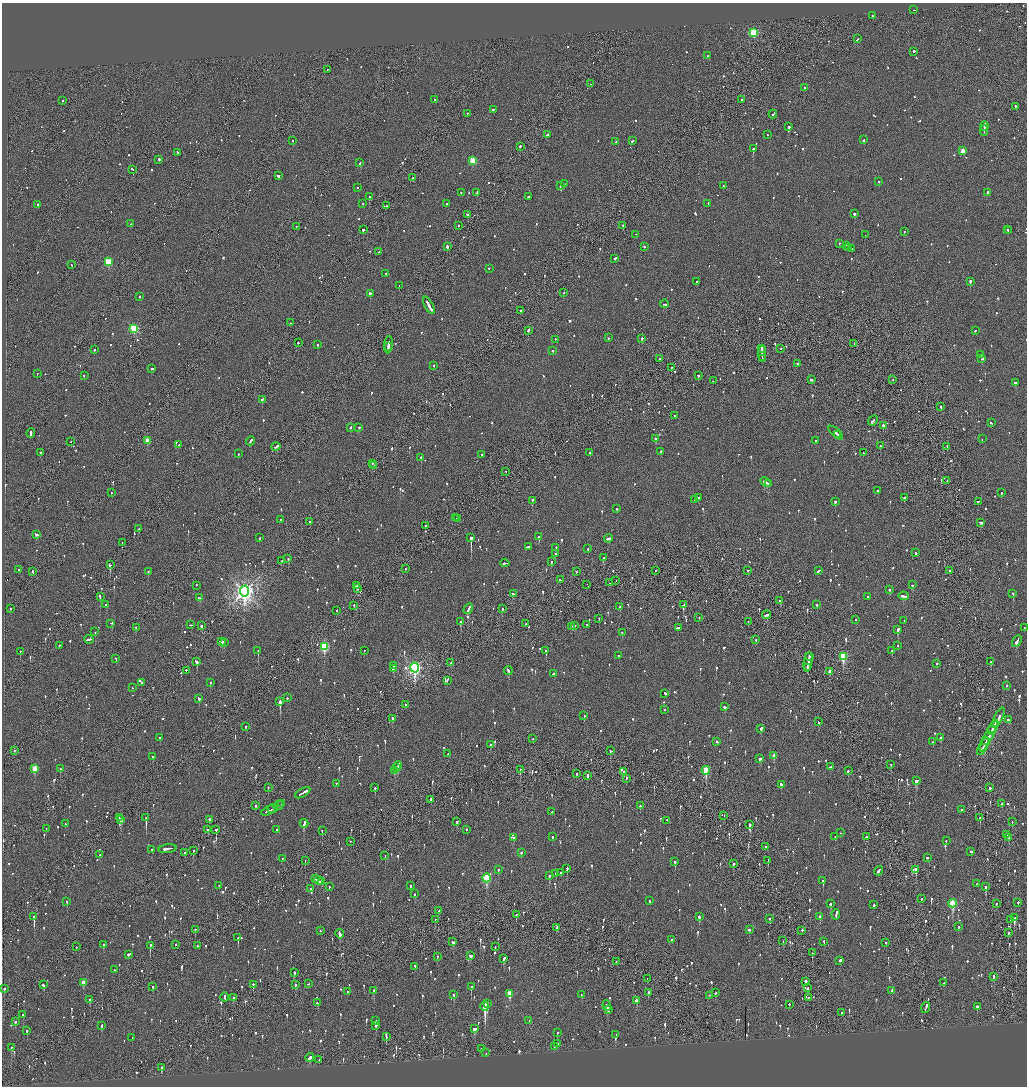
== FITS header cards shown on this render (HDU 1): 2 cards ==
NAXIS1  =                 2050
NAXIS2  =                 2168

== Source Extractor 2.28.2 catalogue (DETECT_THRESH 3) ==
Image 2050 x 2168 px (HDU 1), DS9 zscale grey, zoomed out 1/2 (1 PNG px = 2 x 2 image px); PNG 1029 x 1088 px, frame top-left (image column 2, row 2168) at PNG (2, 3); each listed source drawn as its Kron ellipse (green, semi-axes under 4 px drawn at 4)
Background -0.0838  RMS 0.076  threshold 0.229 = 3 sigma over >= 5 px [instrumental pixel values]
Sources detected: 1523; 57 cannot appear on this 1/2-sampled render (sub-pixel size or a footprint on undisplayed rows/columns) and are neither listed nor drawn; of the other 1466, the 500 brightest by FLUX_AUTO listed and drawn (966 fainter detections omitted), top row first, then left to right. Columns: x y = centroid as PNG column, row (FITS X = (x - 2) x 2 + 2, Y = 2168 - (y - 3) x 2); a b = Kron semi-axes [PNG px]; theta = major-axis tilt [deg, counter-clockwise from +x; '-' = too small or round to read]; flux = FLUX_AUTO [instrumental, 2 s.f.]
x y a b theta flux
914 10 2 2 - 180
872 16 2 1 - 67
753 33 3 3 - 1200
857 39 3 2 - 130
914 52 2 2 - 260
708 56 2 2 - 120
327 70 2 2 - 92
590 84 2 1 - 93
805 88 2 2 - 600
435 100 2 2 - 86
742 100 2 2 - 170
62 101 2 2 - 100
1015 107 2 2 - 230
493 110 3 2 - 87
467 114 2 2 - 60
773 115 4 2 - 330
984 126 4 2 - 190
789 127 2 2 - 1200
984 131 5 2 - 200
547 135 2 2 - 100
767 135 2 2 - 65
864 140 3 2 - 110
293 141 2 2 - 90
632 141 2 2 - 140
616 142 2 2 - 110
520 147 2 2 - 380
753 149 2 2 - 1600
963 151 3 3 - 250
177 153 2 2 - 93
159 160 2 2 - 120
473 161 3 3 - 630
360 163 2 2 - 75
132 170 3 2 - 87
278 176 3 2 - 440
412 178 2 1 - 63
879 182 2 2 - 160
564 184 2 2 - 62
561 186 3 2 - 98
723 186 2 2 - 69
357 188 2 2 - 120
461 193 2 1 - 120
477 193 3 2 - 370
987 193 3 2 - 220
369 197 2 2 - 940
528 197 2 2 - 72
363 204 2 2 - 130
447 204 3 2 - 150
708 204 2 2 - 61
38 205 2 2 - 64
386 206 2 1 - 90
854 214 2 2 - 380
467 215 3 2 - 110
131 224 2 2 - 130
458 226 2 2 - 140
623 226 2 2 - 220
296 227 2 1 - 87
363 230 2 2 - 480
1007 230 2 1 - 77
1008 231 2 2 - 70
904 232 2 2 - 99
636 235 2 2 - 110
865 235 2 1 - 130
839 244 2 2 - 64
847 246 2 1 - 63
447 247 2 2 - 320
644 247 2 2 - 120
849 248 2 2 - 170
852 249 2 1 - 74
379 252 2 2 - 66
615 259 3 2 - 140
108 262 3 3 - 850
71 265 2 2 - 160
489 269 2 2 - 110
386 274 2 2 - 65
697 282 2 2 - 79
970 282 2 2 - 930
399 286 2 1 - 89
564 293 2 2 - 64
370 294 2 2 - 660
139 297 2 2 - 230
664 304 4 2 - 220
429 306 9 2 -61 540
520 311 2 1 - 120
290 323 2 1 - 120
134 329 3 3 - 1200
528 331 2 2 - 200
975 331 2 2 - 70
608 338 2 2 - 99
642 339 2 2 - 320
555 340 2 2 - 100
298 343 2 2 - 160
854 344 2 2 - 95
317 345 2 2 - 190
388 345 8 2 84 390
388 347 4 2 - 230
762 349 3 2 - 210
781 349 2 1 - 69
94 350 2 2 - 150
553 351 2 2 - 120
762 354 7 1 90 460
981 355 2 2 - 64
660 359 2 2 - 76
762 359 2 1 - 100
982 359 3 2 - 150
797 364 2 2 - 99
434 366 2 2 - 110
671 368 2 2 - 61
151 369 3 1 - 150
37 374 2 2 - 64
84 376 2 2 - 69
698 376 2 2 - 82
811 380 3 2 - 87
893 380 2 2 - 92
713 381 2 2 - 96
1015 383 2 2 - 310
262 400 3 2 - 170
941 407 2 2 - 130
674 416 2 2 - 94
873 421 5 2 - 160
991 423 3 2 - 76
883 426 3 2 - 420
351 428 3 2 - 69
359 428 2 2 - 62
836 433 9 2 -41 240
31 434 4 2 - 330
838 435 3 1 - 170
655 439 2 2 - 190
982 439 2 1 - 120
147 441 3 3 - 310
250 441 5 2 - 170
816 441 3 2 - 130
71 442 2 1 - 68
179 445 2 2 - 120
880 446 2 2 - 200
276 447 4 2 - 170
947 447 3 2 - 85
660 452 2 2 - 450
41 453 2 2 - 95
589 453 2 2 - 70
863 453 2 1 - 180
238 454 2 2 - 67
482 455 2 2 - 99
421 458 2 2 - 210
372 464 2 1 - 270
374 466 2 1 - 65
506 472 2 1 - 77
947 481 2 1 - 140
766 482 6 2 -29 280
769 484 2 2 - 110
878 491 2 2 - 250
111 493 2 1 - 63
1001 493 2 2 - 78
698 498 2 2 - 310
904 498 3 2 - 160
695 500 2 2 - 61
532 501 2 2 - 120
835 502 2 2 - 170
978 502 2 2 - 84
617 509 2 2 - 120
456 518 2 1 - 60
458 519 2 1 - 280
281 520 2 2 - 91
310 522 2 1 - 160
981 523 3 2 - 120
425 526 2 2 - 93
139 529 3 2 - 99
36 535 3 2 - 92
539 537 2 2 - 270
260 538 2 2 - 160
471 538 3 2 - 5100
608 539 5 2 - 150
122 543 2 1 - 70
528 547 4 2 - 190
556 548 2 2 - 120
588 549 2 2 - 110
916 553 3 2 - 110
555 554 2 2 - 92
604 558 3 2 - 440
288 559 2 2 - 140
282 561 2 2 - 250
551 562 2 2 - 170
505 563 4 2 - 170
110 565 3 2 - 320
405 569 2 1 - 70
18 570 2 2 - 73
655 571 2 2 - 64
748 571 2 2 - 74
819 571 4 2 - 120
950 571 2 2 - 140
32 572 3 1 - 100
148 572 2 2 - 71
576 572 2 1 - 160
560 580 2 2 - 75
616 581 2 2 - 110
610 583 2 2 - 67
587 585 2 1 - 82
912 585 2 2 - 70
196 586 2 2 - 77
356 586 4 2 - 180
357 589 2 2 - 280
889 590 2 2 - 130
245 591 5 4 - 9100
513 594 3 2 - 170
1013 594 3 2 - 100
904 596 5 2 - 240
100 597 3 2 - 280
868 597 2 2 - 76
199 598 3 2 - 140
780 601 2 2 - 69
106 605 2 2 - 120
683 605 3 2 - 240
817 605 2 2 - 98
354 606 2 2 - 70
620 607 2 2 - 110
11 609 2 2 - 64
468 609 6 2 61 210
502 609 2 2 - 180
336 611 2 2 - 87
766 615 4 2 - 140
699 618 2 2 - 60
599 619 2 1 - 92
856 620 2 2 - 140
904 621 2 2 - 97
460 622 2 2 - 370
748 622 2 2 - 79
111 623 3 2 - 81
526 624 2 1 - 150
191 625 2 1 - 200
586 625 2 2 - 68
202 626 2 2 - 140
574 626 3 1 - 150
571 627 3 2 - 150
136 628 3 2 - 81
678 628 3 2 - 180
1024 628 2 2 - 80
898 630 3 2 - 500
95 632 2 2 - 120
622 633 2 2 - 62
89 640 4 2 - 180
756 640 2 2 - 65
1017 641 6 2 60 240
222 642 4 2 - 310
224 643 2 2 - 72
59 646 2 2 - 75
898 646 2 2 - 120
324 647 4 3 - 1300
258 651 2 2 - 450
364 651 2 2 - 110
546 651 2 2 - 390
892 651 2 2 - 120
20 652 2 2 - 110
619 656 2 2 - 75
809 657 3 2 - 190
843 657 4 3 - 930
116 659 2 1 - 160
197 662 4 2 - 220
991 662 3 2 - 82
451 663 2 2 - 200
808 663 10 2 81 510
937 664 2 2 - 64
394 666 2 2 - 110
415 668 5 4 - 3900
807 668 2 1 - 120
393 669 2 2 - 130
186 671 2 2 - 180
508 671 4 2 - 210
830 672 3 2 - 140
554 674 3 2 - 120
447 681 3 2 - 270
141 683 2 2 - 67
210 683 2 2 - 76
1006 686 2 2 - 77
133 688 2 2 - 86
665 694 2 2 - 120
287 698 2 2 - 120
199 699 3 2 - 110
280 702 4 2 - 1000
405 705 2 2 - 160
725 707 3 2 - 99
664 710 2 2 - 68
584 716 2 2 - 77
998 718 11 2 64 320
392 719 3 2 - 110
1008 720 3 2 - 90
818 722 2 2 - 91
246 727 2 2 - 120
993 727 7 2 59 370
761 729 3 2 - 170
991 731 4 2 - 230
989 736 17 2 62 480
160 738 2 2 - 76
941 738 3 2 - 81
533 739 2 2 - 62
986 741 4 1 - 200
717 742 2 2 - 77
933 742 2 2 - 64
491 745 2 1 - 280
983 747 9 2 61 430
14 751 2 2 - 120
610 751 3 2 - 59
448 754 2 2 - 74
774 756 3 2 - 140
153 757 2 2 - 110
760 759 3 2 - 280
891 765 2 1 - 190
398 766 4 2 - 260
831 767 3 2 - 140
396 768 3 2 - 210
34 769 4 3 - 340
60 769 2 2 - 160
520 770 3 2 - 150
395 771 3 2 - 140
706 771 4 3 - 770
848 771 2 2 - 140
624 772 3 2 - 180
576 774 2 2 - 65
587 776 3 2 - 430
626 779 3 1 - 240
916 781 3 3 - 320
336 784 2 2 - 86
781 785 3 2 - 200
268 788 2 2 - 81
375 788 2 2 - 290
990 788 2 2 - 120
303 793 8 2 30 420
430 800 3 2 - 170
282 804 3 1 - 120
1002 804 2 2 - 76
255 806 2 2 - 120
278 806 5 2 - 230
640 806 2 2 - 140
272 809 5 1 - 240
961 810 2 2 - 140
269 811 8 2 25 390
552 812 2 2 - 68
724 816 2 2 - 64
119 818 2 2 - 98
146 818 3 2 - 1100
980 818 2 2 - 81
121 820 3 2 - 240
209 820 2 2 - 350
667 820 2 1 - 65
457 822 3 2 - 83
1012 822 2 1 - 64
65 824 2 2 - 110
304 824 4 2 - 280
750 825 3 2 - 1900
46 829 2 1 - 79
208 830 2 2 - 130
216 830 2 1 - 1000
277 830 2 2 - 77
466 830 2 2 - 86
322 831 2 2 - 76
840 833 2 2 - 290
1007 835 3 1 - 240
552 837 2 2 - 86
835 837 2 2 - 63
866 837 2 2 - 120
514 838 2 2 - 73
1009 838 2 2 - 120
946 841 2 2 - 140
350 842 2 1 - 230
765 847 2 2 - 170
168 849 9 2 7 340
152 850 2 2 - 110
193 851 3 2 - 97
971 852 2 2 - 390
185 853 2 2 - 71
521 853 2 2 - 76
100 855 2 2 - 92
385 856 2 2 - 62
927 858 2 2 - 130
282 859 2 2 - 77
305 861 2 1 - 67
768 861 4 2 - 90
675 862 3 2 - 150
733 864 2 2 - 170
567 869 2 2 - 120
498 870 2 2 - 340
916 870 3 2 - 250
878 871 5 2 - 380
560 873 2 2 - 72
556 874 2 2 - 63
549 876 3 2 - 180
486 878 4 3 - 1100
316 879 3 1 - 98
319 881 5 2 - 140
823 881 3 2 - 250
321 882 3 2 - 130
977 884 2 1 - 110
219 886 2 1 - 110
410 886 3 2 - 99
329 887 2 2 - 120
986 887 3 2 - 410
310 889 2 2 - 65
415 894 3 2 - 190
921 899 2 2 - 140
649 901 3 2 - 140
67 902 2 2 - 63
1018 903 2 2 - 140
831 904 4 2 - 97
952 904 4 3 - 840
996 904 2 2 - 160
874 905 2 2 - 84
439 911 2 1 - 160
516 915 3 2 - 130
836 915 5 2 - 230
34 917 3 2 - 990
699 917 3 2 - 120
820 917 3 2 - 92
1014 918 3 2 - 250
769 919 2 1 - 81
435 920 2 2 - 95
1010 920 2 2 - 75
958 927 2 2 - 68
557 928 3 2 - 74
195 930 3 2 - 69
749 930 2 2 - 270
802 930 2 2 - 120
320 931 2 2 - 76
1008 933 2 2 - 89
340 934 5 2 - 250
238 938 3 2 - 310
671 940 2 2 - 120
783 941 2 1 - 62
453 942 3 2 - 190
824 942 3 1 - 89
886 943 2 2 - 80
103 945 3 2 - 79
176 945 2 1 - 150
150 946 3 2 - 220
197 946 2 2 - 77
76 947 2 1 - 160
495 947 2 2 - 70
812 953 2 2 - 130
128 955 3 2 - 380
470 956 3 2 - 170
437 957 2 1 - 79
503 959 3 2 - 440
840 961 3 2 - 880
616 962 2 2 - 77
414 967 2 2 - 74
114 970 2 2 - 110
295 973 3 2 - 72
994 977 4 2 - 77
647 979 2 1 - 86
805 982 2 1 - 1500
83 983 3 2 - 180
944 983 3 2 - 84
308 984 2 2 - 65
43 985 3 2 - 92
253 985 3 2 - 93
296 985 3 2 - 100
153 987 2 2 - 81
471 987 2 2 - 250
808 988 3 2 - 170
4 989 2 2 - 240
374 991 2 2 - 73
892 991 2 2 - 220
348 992 2 2 - 87
649 993 2 2 - 210
715 993 3 2 - 66
510 994 4 3 - 360
454 995 3 2 - 280
581 995 3 2 - 68
709 996 2 2 - 65
225 997 5 2 - 220
234 998 2 2 - 68
808 998 2 1 - 96
90 1000 3 2 - 81
636 1001 2 2 - 280
317 1003 2 2 - 93
487 1004 2 2 - 670
789 1005 2 2 - 190
607 1006 5 2 - 180
485 1007 4 2 - 5700
977 1007 2 2 - 180
926 1008 6 1 74 500
608 1010 4 2 - 150
841 1013 2 2 - 300
23 1015 2 2 - 170
376 1021 2 2 - 150
529 1021 2 2 - 79
15 1022 3 2 - 65
102 1026 3 2 - 120
376 1026 3 2 - 70
474 1029 3 3 - 340
27 1031 2 2 - 110
557 1033 2 2 - 190
616 1035 2 2 - 92
386 1037 4 2 - 440
132 1038 2 2 - 66
558 1044 3 2 - 60
555 1047 3 2 - 69
11 1048 2 2 - 63
481 1049 2 2 - 61
486 1053 2 1 - 73
310 1058 4 2 - 240
319 1060 2 2 - 83
161 1068 3 2 - 200
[966 fainter detections neither listed nor drawn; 57 sub-pixel or undisplayed-footprint detections neither listed nor drawn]